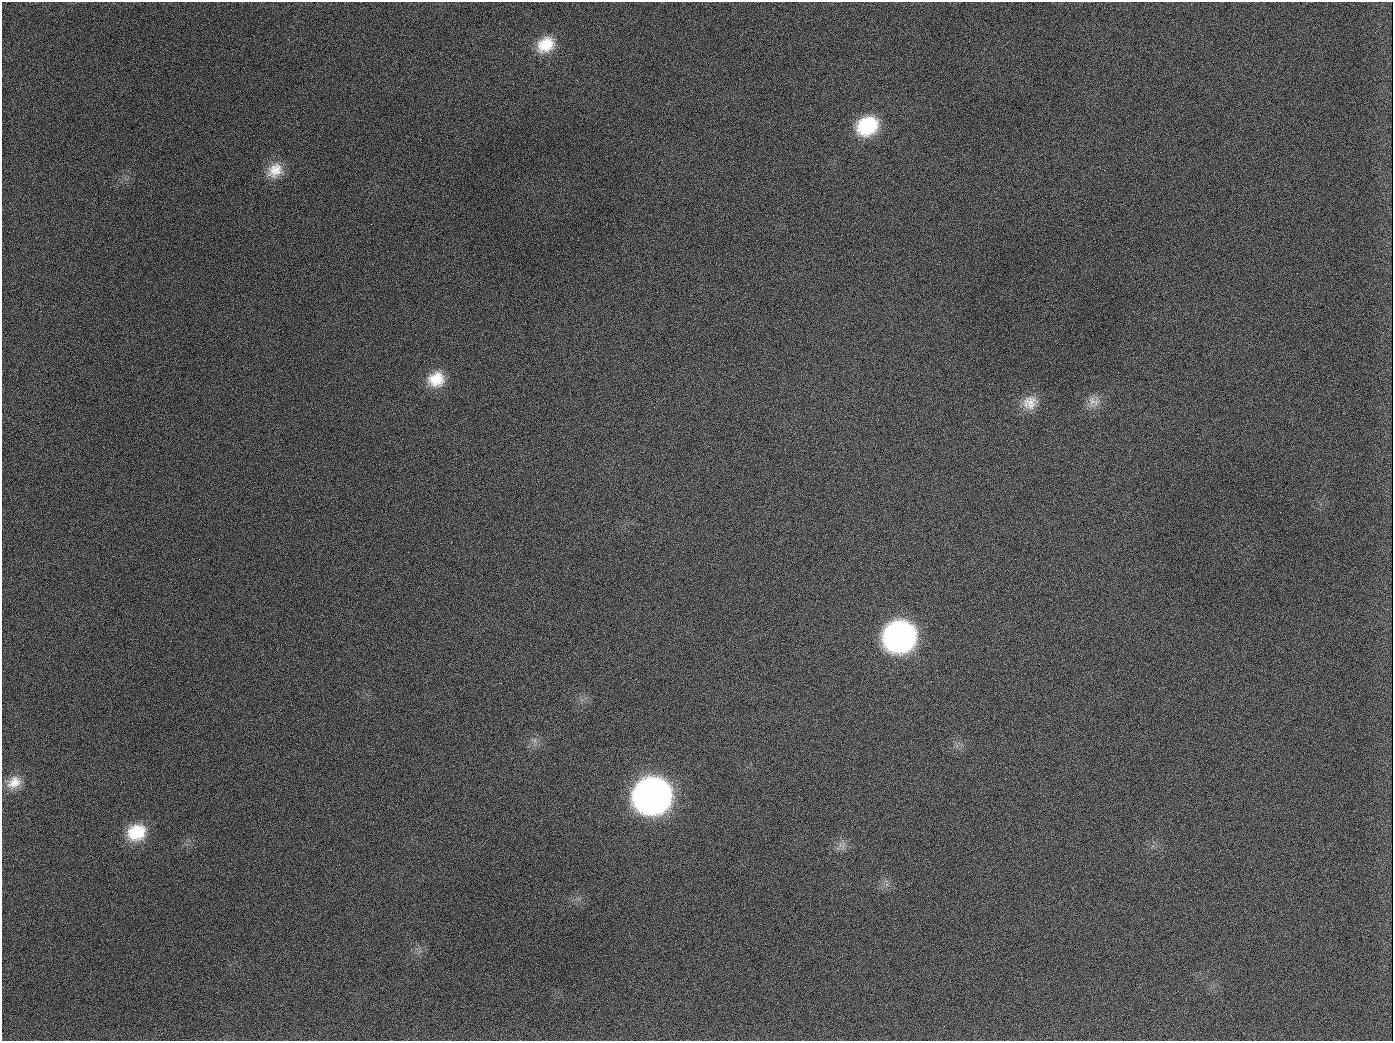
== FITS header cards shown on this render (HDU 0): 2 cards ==
NAXIS1  =                 1391
NAXIS2  =                 1039

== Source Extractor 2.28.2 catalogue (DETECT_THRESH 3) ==
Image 1391 x 1039 px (HDU 0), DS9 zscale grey, 1 PNG px = 1 image px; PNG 1395 x 1043 px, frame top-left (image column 1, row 1039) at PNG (2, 2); no overlay
Background 1580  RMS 72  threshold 215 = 3 sigma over >= 5 px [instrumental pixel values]
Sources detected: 13; all 13 listed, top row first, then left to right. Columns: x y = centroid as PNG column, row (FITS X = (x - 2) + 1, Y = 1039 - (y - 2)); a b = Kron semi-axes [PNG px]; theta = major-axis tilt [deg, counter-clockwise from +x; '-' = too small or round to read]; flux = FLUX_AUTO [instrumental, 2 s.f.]
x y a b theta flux
545 45 22 17 34 1.3e+05
189 126 2 2 - 5.9e+03
867 126 23 19 29 3.0e+05
275 170 22 18 44 9.9e+04
436 379 21 18 18 1.2e+05
1093 401 18 13 -16 5.2e+04
1030 402 21 18 35 8.1e+04
654 407 2 2 - 3.6e+03
899 636 22 20 28 2.2e+06
14 782 19 14 36 7.4e+04
652 796 23 21 27 5.1e+06
136 832 21 18 23 1.7e+05
944 1026 3 2 - 4.5e+03